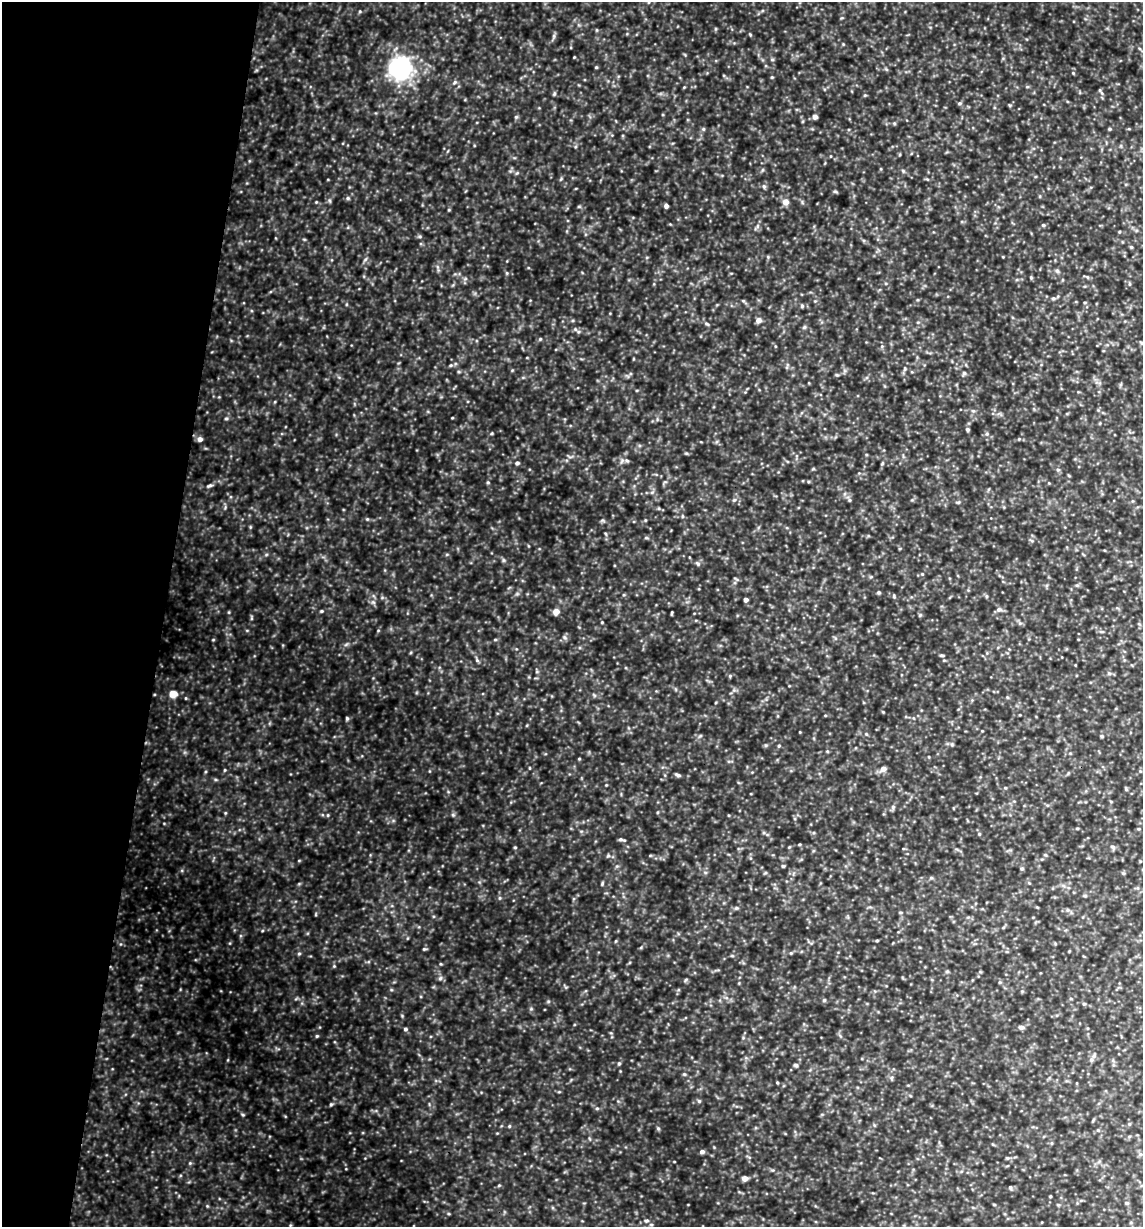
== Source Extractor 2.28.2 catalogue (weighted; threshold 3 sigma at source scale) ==
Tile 9 of 4 x 4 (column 1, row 3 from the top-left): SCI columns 118-1258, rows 1225-2449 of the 4916 x 4899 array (HDU 1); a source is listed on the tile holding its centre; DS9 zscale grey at full resolution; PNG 1145 x 1229 px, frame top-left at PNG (2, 2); no overlay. Shown black and unused: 14% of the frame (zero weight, under 3 of 4 exposures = <1% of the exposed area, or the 3 px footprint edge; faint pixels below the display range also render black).
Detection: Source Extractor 2.28.2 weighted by HDU 2 'WHT'; one run over the whole footprint, this tile lists its part. Background 0.424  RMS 0.053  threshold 0.239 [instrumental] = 3 sigma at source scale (4.5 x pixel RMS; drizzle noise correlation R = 1.50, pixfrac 1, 0.05/0.05 arcsec/px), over >= 5 px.
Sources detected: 152; all 152 listed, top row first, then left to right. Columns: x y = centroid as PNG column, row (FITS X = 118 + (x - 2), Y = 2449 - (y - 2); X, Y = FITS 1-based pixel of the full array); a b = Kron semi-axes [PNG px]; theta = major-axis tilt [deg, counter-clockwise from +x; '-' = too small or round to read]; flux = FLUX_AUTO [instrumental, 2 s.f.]
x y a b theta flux
597 30 5 3 - 4.7
750 34 5 3 - 5
554 36 6 4 -73 9
574 57 3 3 - 3.5
596 67 4 4 - 5.1
400 68 20 19 - 580
886 69 6 4 -44 6.6
1073 73 4 4 - 4.4
455 82 6 5 - 9.3
1100 90 6 4 70 6.7
554 94 6 4 78 7.3
865 95 5 4 - 5.2
959 103 6 4 20 7.7
516 117 5 5 - 7.3
815 117 5 4 - 21
894 123 5 4 - 6
703 129 5 5 - 7
1110 129 4 4 - 5.8
762 170 6 4 71 6.2
903 171 5 4 - 6.8
764 186 6 5 - 9.5
835 191 6 4 -19 6.4
348 198 6 5 - 8.6
316 202 4 4 - 4.1
785 202 6 6 - 40
666 206 4 4 - 16
1043 225 4 4 - 6.9
420 236 6 4 0 7.2
1131 247 5 4 - 6.7
365 259 8 3 45 7.4
1057 271 6 5 - 9.2
507 273 5 3 - 5.6
1031 277 5 4 - 5.9
1053 298 6 5 - 9.9
802 306 5 5 - 7.3
758 320 6 5 - 29
707 324 7 4 -27 8.2
804 327 6 4 71 7.2
575 329 6 4 -46 7.9
540 339 5 3 - 5.9
1141 343 6 4 -45 6.2
451 365 6 4 17 7
905 369 6 4 88 7.6
964 373 5 5 - 9.2
837 375 6 3 -18 5.4
973 411 6 4 -1 7.7
226 418 5 3 - 6.5
452 418 4 3 - 3.9
967 429 5 5 - 8
987 434 5 4 - 7.6
200 439 5 5 - 21
627 461 6 4 -3 9.2
517 463 5 5 - 13
1058 470 5 5 - 8.4
488 482 5 4 - 5.8
210 485 8 4 27 10
652 492 6 4 19 8.6
734 500 5 4 - 7.2
849 500 5 5 - 8.1
958 502 6 4 32 6.6
682 516 5 3 - 5.6
367 519 4 4 - 5.6
606 534 6 3 -70 6.1
646 538 6 4 0 6.1
503 560 6 4 -71 8.2
697 563 7 4 -58 7.9
922 574 4 4 - 5
879 592 5 4 - 8
894 596 6 4 -64 7
986 596 6 4 -71 6.6
746 600 4 4 - 19
999 610 8 6 -7 15
322 611 4 4 - 6.1
556 612 5 5 - 53
672 613 5 2 - 5.3
920 615 6 4 45 6
251 618 6 4 90 6.7
602 622 3 3 - 4.2
1102 632 6 4 -18 6.6
564 637 6 5 - 12
495 640 5 3 - 5.3
942 655 6 3 -8 6.6
477 660 6 5 - 9
1109 673 5 5 - 9.1
730 676 5 4 - 6.2
173 694 5 5 - 99
883 712 5 3 - 4.2
347 718 5 4 - 7.6
700 736 6 4 19 7.1
1102 736 5 4 - 5.9
779 746 5 4 - 6.6
579 759 3 3 - 4.6
883 769 6 5 - 35
225 770 4 4 - 5
1140 771 5 5 - 6.6
678 775 8 4 -22 10
1005 788 5 3 - 5.1
1126 789 6 4 -47 6.1
893 807 6 5 - 11
225 813 5 3 - 4.9
328 815 5 3 - 4.7
1077 828 5 3 - 4.6
979 834 4 4 - 5.7
620 839 7 5 21 9.7
515 847 5 3 - 5
1113 847 7 5 -18 12
608 856 6 4 18 7.7
783 866 5 4 - 5.8
1022 868 5 5 - 8.3
765 873 5 3 - 5.9
931 878 5 4 - 7
602 884 6 4 80 6
1085 896 6 4 0 6.7
500 898 6 4 90 6.8
736 908 6 4 17 8.1
1068 910 5 5 - 8.9
877 940 4 3 - 5.7
424 949 5 4 - 6.5
299 953 5 4 - 6.6
791 953 5 4 - 5.2
441 964 5 3 - 4.3
334 966 4 4 - 5.4
440 978 6 5 - 10
685 980 6 3 70 5.9
824 1000 5 4 - 6.8
1084 1004 5 4 - 6.7
1021 1027 6 5 - 19
405 1029 5 4 - 9.5
317 1036 5 4 - 6.2
1091 1060 7 6 - 16
619 1063 5 4 - 8.2
796 1065 5 4 - 8.8
684 1074 5 4 - 6.3
777 1082 3 3 - 5
699 1101 5 5 - 7.4
331 1104 5 4 - 7
597 1108 5 5 - 7.9
243 1115 5 3 - 5.5
1129 1124 5 5 - 6.1
509 1126 5 4 - 5.5
658 1128 5 5 - 7.1
702 1152 5 4 - 16
1141 1154 6 4 -90 8.7
1008 1158 5 5 - 7.1
190 1163 4 4 - 5.9
745 1178 5 4 - 37
499 1185 5 3 - 5.4
1010 1187 5 4 - 7.9
1050 1196 3 3 - 4.7
1126 1203 6 4 -20 7.7
994 1204 5 3 - 4.7
646 1221 7 4 6 9.1
Unlisted compact peaks at least as high as the median listed source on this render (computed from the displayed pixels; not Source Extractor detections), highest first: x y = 453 815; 213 640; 373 602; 360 11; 492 433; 686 453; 228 1060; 250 527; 766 745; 548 1001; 772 77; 402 1016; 346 644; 517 173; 207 1206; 378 630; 449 210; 266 555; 531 1009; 602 520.